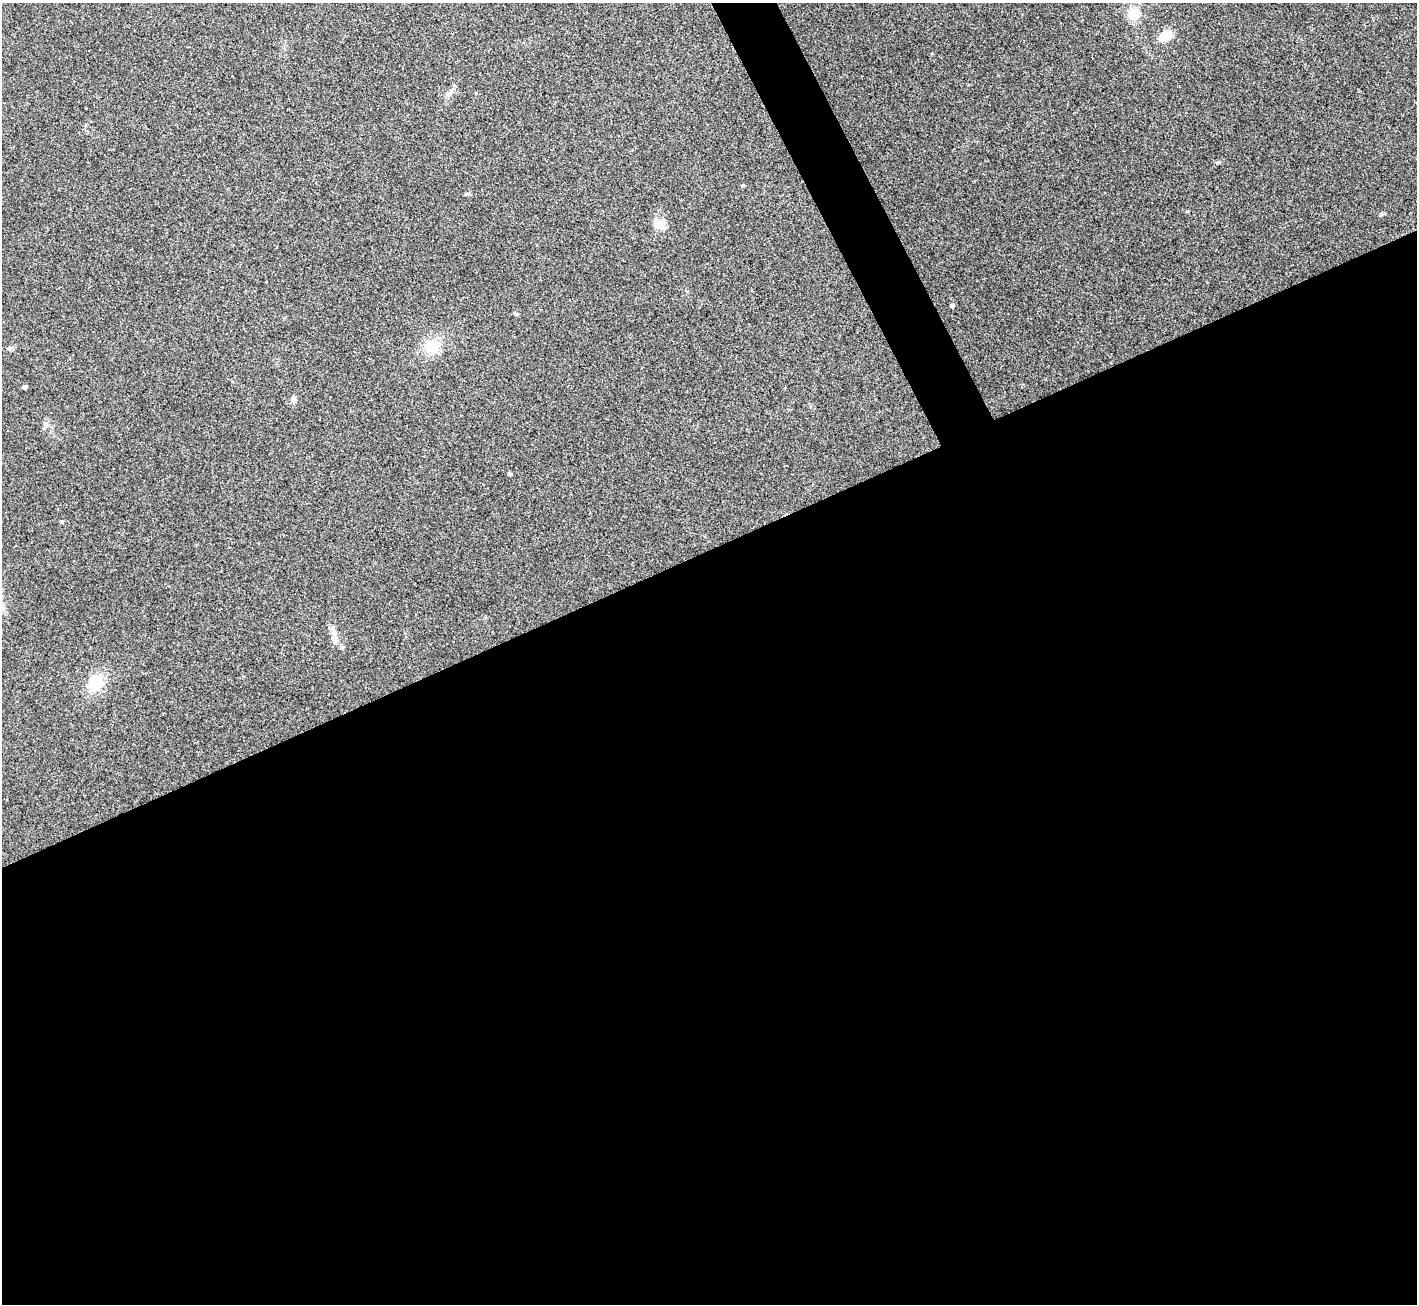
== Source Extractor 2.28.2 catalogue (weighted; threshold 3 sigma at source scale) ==
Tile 15 of 4 x 4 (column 3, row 4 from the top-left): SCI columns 2830-4244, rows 153-1454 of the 5658 x 5648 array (HDU 1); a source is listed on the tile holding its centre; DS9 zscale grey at full resolution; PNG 1419 x 1306 px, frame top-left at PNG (2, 3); no overlay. Shown black and unused: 60% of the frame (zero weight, under 3 of 4 exposures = <1% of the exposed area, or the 3 px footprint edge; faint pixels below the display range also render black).
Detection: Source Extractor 2.28.2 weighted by HDU 2 'WHT'; one run over the whole footprint, this tile lists its part. Background 0.212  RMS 0.0081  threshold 0.0363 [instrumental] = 3 sigma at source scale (4.5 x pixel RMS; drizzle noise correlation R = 1.50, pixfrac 1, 0.05/0.05 arcsec/px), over >= 5 px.
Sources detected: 13; all 13 listed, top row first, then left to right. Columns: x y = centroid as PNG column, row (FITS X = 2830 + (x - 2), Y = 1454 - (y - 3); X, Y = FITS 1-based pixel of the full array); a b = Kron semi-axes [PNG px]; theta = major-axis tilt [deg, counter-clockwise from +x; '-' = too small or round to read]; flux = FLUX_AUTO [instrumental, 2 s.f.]
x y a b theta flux
1133 14 7 6 - 26
1165 36 20 11 35 9
449 93 10 6 45 3
1187 211 4 3 - 0.85
660 224 16 10 -30 6.8
952 306 4 4 - 2.3
516 314 6 4 -42 1.1
432 346 22 17 -1 16
24 387 4 4 - 2
294 399 10 6 -86 2.7
509 474 4 4 - 1.3
336 641 7 6 - 2.2
95 683 20 17 42 18
Unlisted compact peaks at least as high as the median listed source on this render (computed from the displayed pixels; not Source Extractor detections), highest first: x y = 1381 214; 467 194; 62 522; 932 53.